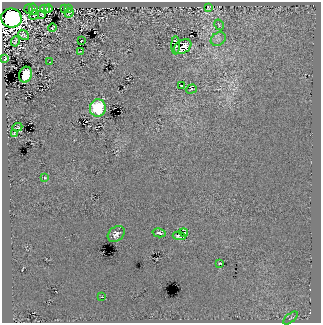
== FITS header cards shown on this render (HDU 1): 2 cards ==
NAXIS1  =                  319
NAXIS2  =                  321

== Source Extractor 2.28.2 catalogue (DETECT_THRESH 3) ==
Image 319 x 321 px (HDU 1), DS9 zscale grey, 1 PNG px = 1 image px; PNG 323 x 325 px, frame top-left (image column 1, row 321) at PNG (2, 2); each listed source drawn as its Kron ellipse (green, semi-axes under 4 px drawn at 4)
Background 9.56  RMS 46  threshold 138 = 3 sigma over >= 5 px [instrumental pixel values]
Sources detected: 36; all 36 listed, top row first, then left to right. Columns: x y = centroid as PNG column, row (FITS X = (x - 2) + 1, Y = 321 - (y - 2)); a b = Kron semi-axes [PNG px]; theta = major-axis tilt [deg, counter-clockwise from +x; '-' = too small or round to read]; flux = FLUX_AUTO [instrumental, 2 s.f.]
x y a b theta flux
48 8 4 3 - 7.7e+03
64 8 2 2 - 3.5e+03
208 8 3 2 - 3.3e+03
29 9 5 2 - 5.3e+03
33 9 6 3 -81 8.8e+03
45 9 5 4 - 7.3e+03
69 9 4 2 - 3.0e+03
69 13 5 2 - 1.8e+03
34 15 5 3 - 2.8e+03
42 15 4 2 - 3.1e+03
12 18 10 9 - 3.5e+06
219 25 6 3 -60 3.5e+03
52 27 4 2 - 2.9e+03
24 35 6 3 -41 4.3e+03
218 39 8 6 33 9.9e+03
15 41 5 2 - 3.8e+03
81 41 3 2 - 1.9e+03
176 45 9 4 -90 7.3e+03
183 47 9 6 33 4.7e+04
80 52 4 2 - 2.4e+03
5 59 3 3 - 8.0e+03
50 62 2 2 - 1.4e+03
25 75 8 6 73 9.3e+04
181 86 3 2 - 3.2e+03
191 89 6 4 19 5.4e+03
98 108 9 8 - 1.8e+05
17 127 5 2 - 3.3e+03
14 133 3 2 - 2.4e+03
45 178 3 2 - 2.5e+03
159 233 6 3 -14 5.7e+03
184 233 4 3 - 1.7e+03
116 234 9 7 40 1.4e+04
179 236 6 3 -6 3.4e+03
220 263 4 2 - 2.8e+03
102 297 4 2 - 3.5e+03
290 318 9 2 40 3.5e+03
At the frame edge (FLAGS 8, measured only in part): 1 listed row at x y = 12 18